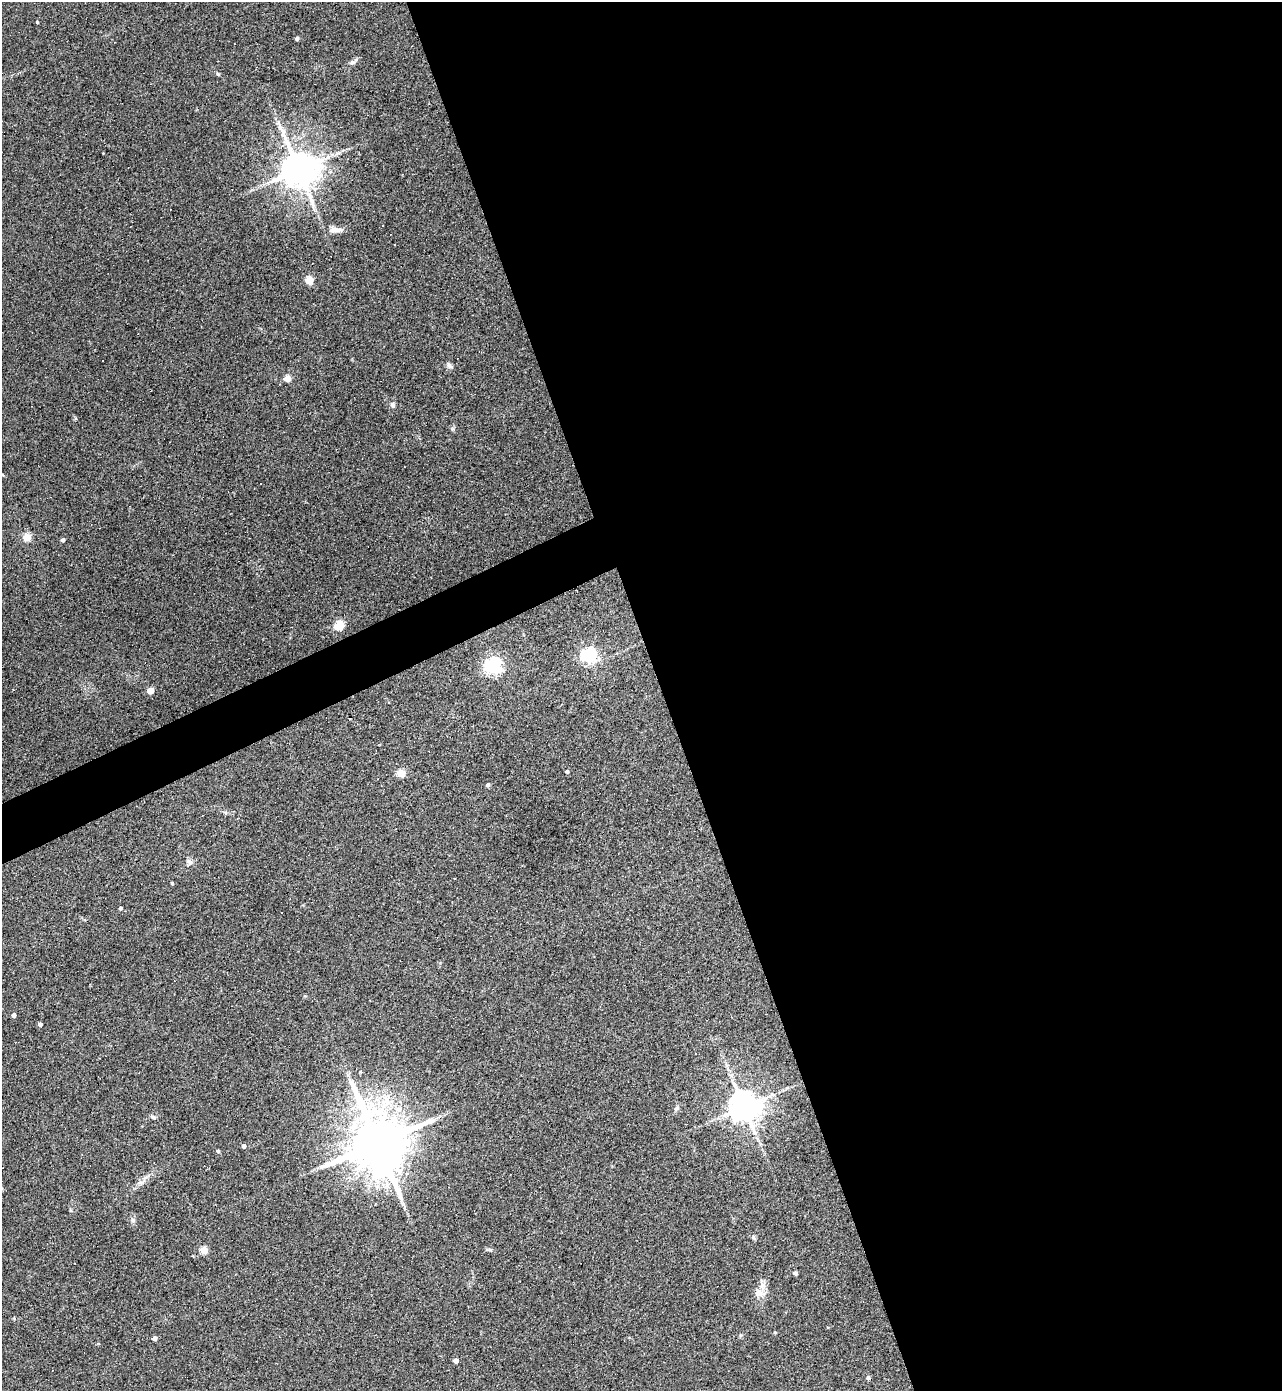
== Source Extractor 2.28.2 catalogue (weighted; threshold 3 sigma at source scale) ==
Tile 8 of 4 x 4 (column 4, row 2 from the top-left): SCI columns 3984-5263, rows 2778-4166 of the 5540 x 5554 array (HDU 1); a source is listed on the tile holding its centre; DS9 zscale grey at full resolution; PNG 1284 x 1393 px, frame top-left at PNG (2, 2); no overlay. Shown black and unused: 51% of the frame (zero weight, under 3 of 4 exposures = <1% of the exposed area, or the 3 px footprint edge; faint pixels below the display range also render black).
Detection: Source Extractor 2.28.2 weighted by HDU 2 'WHT'; one run over the whole footprint, this tile lists its part. Background 0.067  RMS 0.0076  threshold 0.0344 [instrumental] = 3 sigma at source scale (4.5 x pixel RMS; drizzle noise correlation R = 1.50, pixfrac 1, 0.05/0.05 arcsec/px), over >= 5 px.
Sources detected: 55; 11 cosmic-ray / hot-pixel residue — not listed; the other 44 listed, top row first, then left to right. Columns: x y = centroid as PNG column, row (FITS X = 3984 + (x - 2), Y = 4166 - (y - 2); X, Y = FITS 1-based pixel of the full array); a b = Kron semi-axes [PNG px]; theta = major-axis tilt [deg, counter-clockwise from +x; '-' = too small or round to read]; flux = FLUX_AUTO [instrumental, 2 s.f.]
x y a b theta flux
37 22 3 3 - 0.84
297 38 5 4 - 1.3
353 62 8 5 15 2.1
218 74 5 4 - 0.99
299 169 10 10 - 2200
335 230 20 8 -2 5.5
394 244 3 2 - 1.3
309 280 5 5 - 26
449 365 9 6 -50 2.3
287 378 5 4 - 14
393 405 7 6 - 1.9
27 537 5 5 - 24
63 540 4 4 - 2.1
339 626 5 5 - 49
589 655 6 6 - 200
493 666 6 6 - 260
151 691 5 4 - 14
389 702 3 3 - 0.74
567 771 4 4 - 1.6
401 773 5 4 - 26
488 785 4 4 - 1.7
189 861 11 5 -44 2.1
172 883 3 3 - 1.2
120 908 4 4 - 1.2
14 1015 4 4 - 2.7
40 1024 4 4 - 2.4
744 1107 9 8 - 1400
676 1108 7 5 24 1.5
153 1117 7 5 -17 1.6
378 1143 17 14 -72 6600
244 1146 5 4 - 1.9
218 1151 5 4 - 0.99
139 1182 9 4 19 2
391 1191 5 3 - 1
133 1220 8 6 -54 2.1
753 1237 8 3 -71 1.1
204 1250 5 5 - 24
489 1250 10 4 0 1.3
795 1273 4 4 - 2.6
759 1293 12 12 - 6.8
775 1332 4 3 - 0.77
155 1338 4 4 - 3.1
456 1361 4 4 - 4.5
868 1378 5 5 - 1.6
Unlisted compact peaks at least as high as the median listed source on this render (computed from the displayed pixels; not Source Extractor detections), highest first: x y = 453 429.